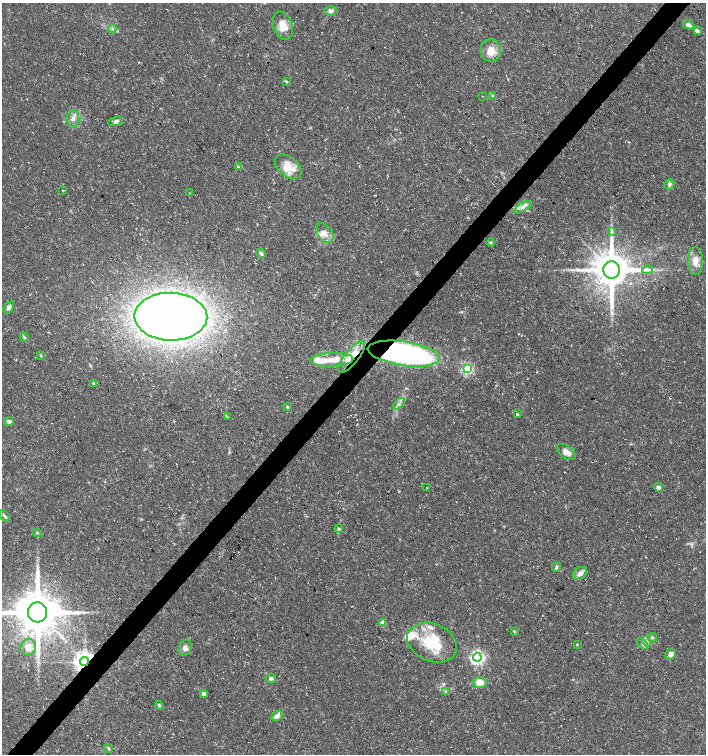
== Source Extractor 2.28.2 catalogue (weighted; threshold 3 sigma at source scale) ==
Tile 7 of 4 x 4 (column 3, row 2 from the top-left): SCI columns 2982-4389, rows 3018-4521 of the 6027 x 6026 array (HDU 1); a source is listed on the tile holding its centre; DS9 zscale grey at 2 x 2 block average (1 PNG px = mean of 2 x 2 image px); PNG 708 x 756 px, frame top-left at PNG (2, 3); each listed source drawn as its Kron ellipse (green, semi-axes under 4 px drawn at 4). Shown black and unused: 4% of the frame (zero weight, under 3 of 5 exposures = <1% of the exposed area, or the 3 px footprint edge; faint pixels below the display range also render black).
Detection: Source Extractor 2.28.2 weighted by HDU 2 'WHT'; one run over the whole footprint, this tile lists its part. Background 0.0133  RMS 0.0019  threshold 0.00841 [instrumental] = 3 sigma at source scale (4.5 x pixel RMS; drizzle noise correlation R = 1.50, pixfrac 1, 0.0396/0.0396 arcsec/px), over >= 5 px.
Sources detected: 75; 1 long thin detection or spike segment (spike, bleed or trail) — neither listed nor drawn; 8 inside a brighter listed object's ellipse — not listed separately; the other 66 listed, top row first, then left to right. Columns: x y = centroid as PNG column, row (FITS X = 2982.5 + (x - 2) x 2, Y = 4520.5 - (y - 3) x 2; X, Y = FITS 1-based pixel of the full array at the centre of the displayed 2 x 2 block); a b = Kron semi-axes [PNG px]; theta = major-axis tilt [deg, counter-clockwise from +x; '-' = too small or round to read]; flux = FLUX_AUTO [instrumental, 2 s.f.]
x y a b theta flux
331 11 6 4 -2 1.3
688 25 6 4 -33 1.8
283 26 15 9 -71 5.4
112 28 4 3 - 0.66
697 31 4 3 - 1.7
491 51 11 10 - 5.3
286 82 3 3 - 0.54
482 96 2 2 - 0.15
493 96 4 3 - 0.49
73 119 9 6 89 2.2
116 121 7 4 14 1.1
238 167 4 3 - 0.43
288 167 15 9 -39 6
669 184 5 5 - 1.2
62 190 3 2 - 0.24
189 193 3 2 - 0.18
523 207 10 4 31 2
612 232 4 2 - 0.58
325 233 11 7 -52 3.4
491 242 4 4 - 0.65
261 253 5 4 - 0.85
695 261 14 7 -89 4.5
612 270 8 8 - 1400
648 270 5 3 - 0.94
9 308 7 4 55 1.5
171 317 36 24 -1 500
24 337 5 2 - 0.49
404 354 36 12 -8 140
41 356 3 2 - 0.26
352 357 19 7 50 10
332 360 21 7 2 7.8
467 369 4 4 - 23
94 384 4 3 - 0.49
399 404 7 3 45 1.1
287 407 3 2 - 0.58
517 414 3 2 - 0.54
227 417 3 2 - 0.42
9 421 5 4 - 1
566 452 11 6 -37 2.7
658 487 5 4 - 1.4
427 488 2 2 - 0.58
5 516 6 3 -53 0.8
339 529 4 3 - 0.56
37 533 4 2 - 0.42
556 567 5 4 - 0.79
580 573 8 5 38 2.2
37 612 10 9 - 1900
383 622 3 3 - 4.4
514 631 4 2 - 0.37
652 637 4 3 - 0.78
647 641 5 4 - 1.3
432 643 26 18 -24 19
642 644 7 2 -45 0.63
577 645 3 2 - 0.25
28 647 8 7 - 4.3
185 648 8 6 68 2
671 654 6 5 - 1.7
477 657 4 4 - 120
84 662 4 4 - 370
271 678 5 4 - 1
480 682 7 5 1 4.7
446 691 4 3 - 0.48
204 694 3 3 - 2.6
159 705 4 3 - 0.78
277 716 6 4 35 2.1
109 748 5 3 - 0.55
Overlapping masked pixels (flux is a lower limit): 3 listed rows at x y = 404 354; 352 357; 84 662
Isophote crosses this tile's border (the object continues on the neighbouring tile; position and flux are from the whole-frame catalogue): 1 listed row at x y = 37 612
Diffuse or blended objects may show on this block-average render without a row.